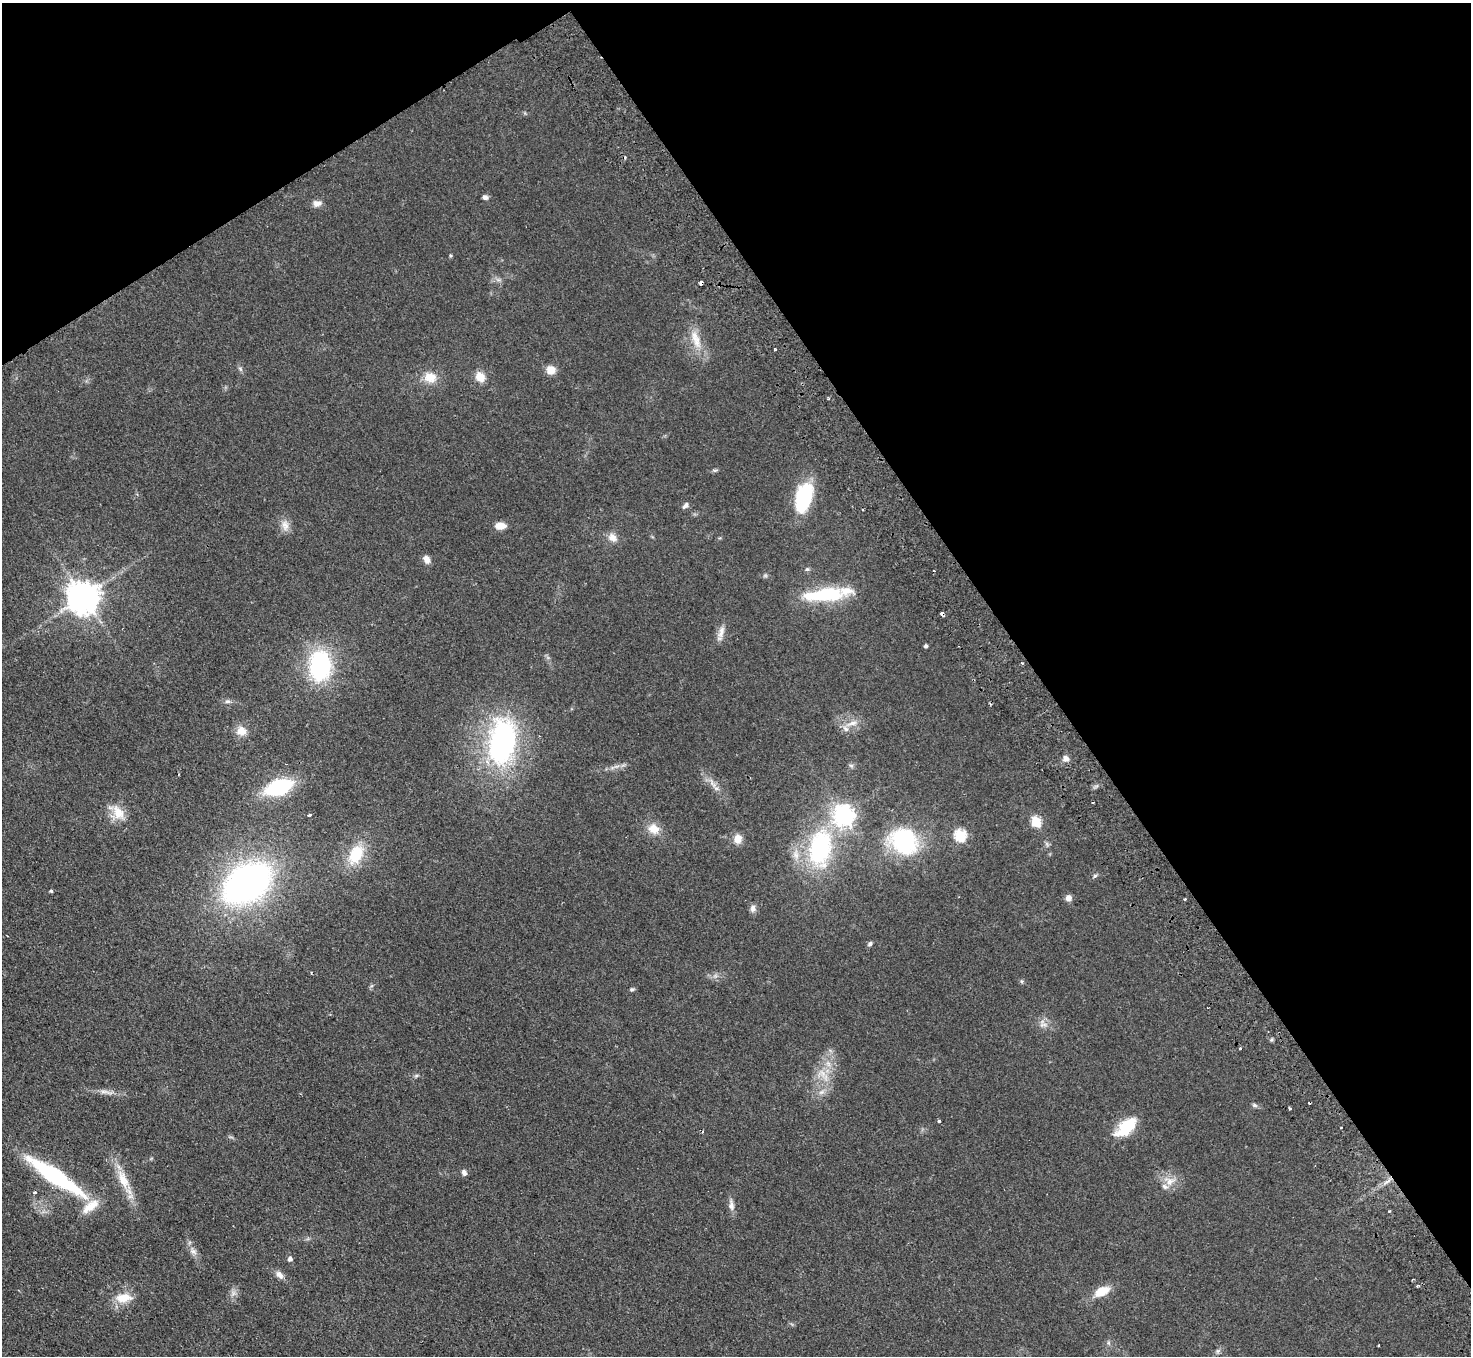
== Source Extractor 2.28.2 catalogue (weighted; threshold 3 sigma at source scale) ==
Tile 3 of 4 x 4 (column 3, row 1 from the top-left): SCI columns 2989-4457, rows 4393-5746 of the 5977 x 5939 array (HDU 1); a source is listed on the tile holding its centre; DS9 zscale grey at full resolution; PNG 1473 x 1358 px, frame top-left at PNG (2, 3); no overlay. Shown black and unused: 35% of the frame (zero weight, under 2 of 3 exposures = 3% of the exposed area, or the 3 px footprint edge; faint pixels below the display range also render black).
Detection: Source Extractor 2.28.2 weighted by HDU 2 'WHT'; one run over the whole footprint, this tile lists its part. Background 0.061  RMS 0.0089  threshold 0.04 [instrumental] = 3 sigma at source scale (4.5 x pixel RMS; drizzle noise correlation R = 1.50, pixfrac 1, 0.05/0.05 arcsec/px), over >= 5 px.
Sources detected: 88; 2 too faint to see at this stretch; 5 cosmic-ray / hot-pixel residue — not listed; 3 inside a brighter listed object's ellipse — not listed separately; the other 78 listed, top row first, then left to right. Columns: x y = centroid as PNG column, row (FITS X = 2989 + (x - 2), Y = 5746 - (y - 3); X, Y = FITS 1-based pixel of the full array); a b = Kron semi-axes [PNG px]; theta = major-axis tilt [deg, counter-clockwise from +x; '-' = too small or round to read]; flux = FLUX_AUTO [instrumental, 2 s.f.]
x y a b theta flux
485 197 7 6 - 2.8
317 203 11 8 10 5.1
451 255 4 4 - 1.2
498 280 7 5 -1 2.3
701 283 4 4 - 5.5
697 341 23 11 -83 15
240 369 7 5 -47 1.9
551 370 10 9 - 9.3
430 377 17 13 -15 14
480 377 10 8 -51 12
804 498 32 16 76 61
686 505 9 5 46 3.4
285 525 17 9 -82 7.1
500 526 11 7 1 8.9
612 537 12 9 -42 6.9
426 559 10 7 -66 4.9
807 569 6 5 - 1.6
825 594 49 14 5 60
84 597 9 9 - 1600
721 632 21 8 74 6.7
926 646 4 3 - 2
1022 663 3 3 - 0.88
320 665 22 16 -90 120
227 701 8 5 1 2.3
852 723 19 7 21 7.3
241 731 13 11 -11 9.3
502 742 48 27 81 190
1066 758 8 7 - 4.1
851 765 7 4 -19 1.5
616 766 9 4 8 3
279 787 19 10 19 97
716 788 9 6 -26 3.4
1093 803 3 2 - 1.4
118 813 24 13 -61 15
310 815 3 3 - 3.6
844 815 8 7 - 540
1036 822 6 5 - 52
654 829 14 12 -21 12
960 835 6 6 - 82
738 839 9 8 - 11
904 841 29 25 -30 95
820 848 39 23 83 110
356 854 26 16 62 32
796 855 15 9 -83 8.4
1095 876 6 5 - 1.5
247 883 39 26 34 370
51 891 4 4 - 1.2
1068 898 7 7 - 4.5
1185 899 3 3 - 2.3
753 908 10 8 -88 3.5
870 944 7 5 34 1.9
1022 981 6 4 -90 1.2
632 989 7 4 9 1.4
1043 1024 14 10 -29 6.2
1240 1048 3 3 - 1.3
822 1073 18 13 -33 14
416 1076 6 5 - 1.4
106 1092 25 5 -10 6.1
821 1092 10 6 26 3.8
1254 1105 8 5 -18 1.9
1290 1109 3 3 - 1.9
939 1121 3 3 - 1.5
1126 1127 28 13 40 29
1341 1127 3 2 - 0.97
464 1172 8 6 -74 3
55 1176 59 13 -34 120
123 1179 36 13 -65 22
1169 1181 17 12 -23 11
1387 1182 14 4 38 4.2
35 1192 3 3 - 3.1
731 1205 17 7 -82 5
193 1251 12 9 -45 4.8
290 1259 5 5 - 3.2
279 1275 11 7 -49 4.9
1102 1291 17 9 27 17
124 1298 21 11 7 15
1108 1343 7 4 -89 1.6
1218 1351 7 4 89 1.7
Overlapping masked pixels (flux is a lower limit): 1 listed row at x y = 701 283